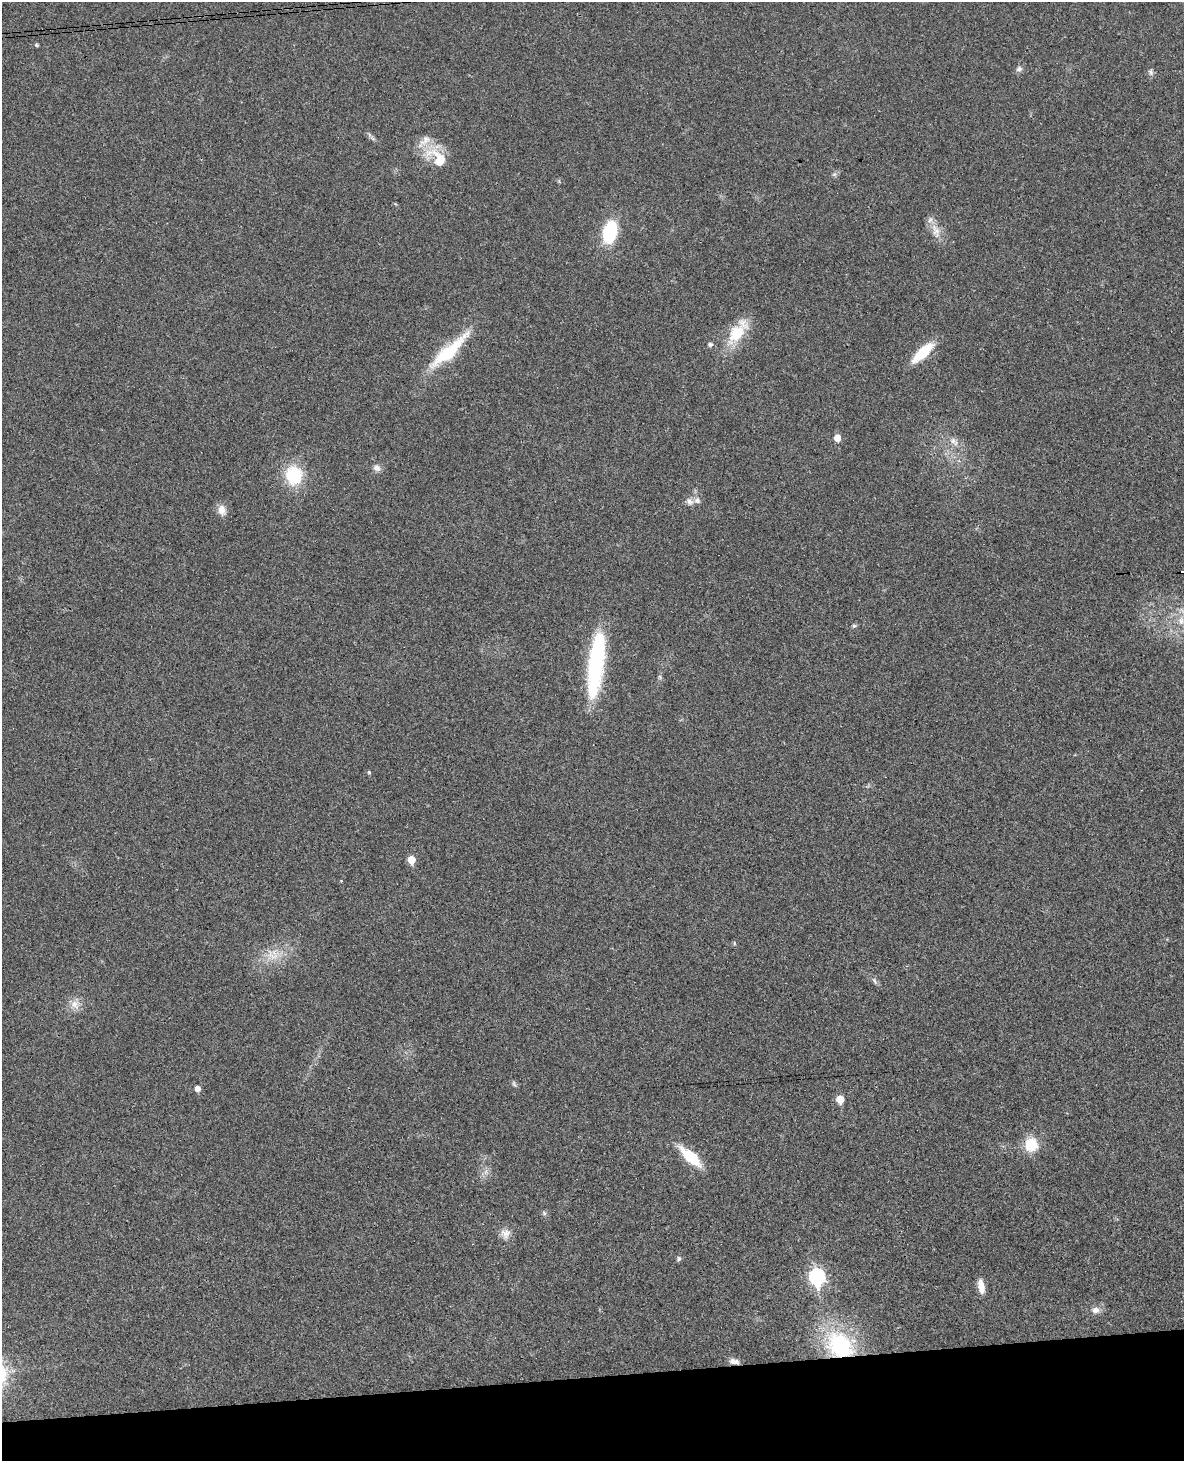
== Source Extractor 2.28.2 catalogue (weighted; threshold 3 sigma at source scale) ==
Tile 10 of 4 x 3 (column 2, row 3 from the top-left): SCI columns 1243-2424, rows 254-1712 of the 4844 x 4777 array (HDU 1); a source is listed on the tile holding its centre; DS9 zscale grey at full resolution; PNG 1186 x 1463 px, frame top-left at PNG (2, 2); no overlay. Shown black and unused: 6% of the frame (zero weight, under 3 of 4 exposures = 6% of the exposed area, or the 3 px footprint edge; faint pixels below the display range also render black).
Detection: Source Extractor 2.28.2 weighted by HDU 2 'WHT'; one run over the whole footprint, this tile lists its part. Background 0.035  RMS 0.0042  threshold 0.0187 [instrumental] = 3 sigma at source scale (4.5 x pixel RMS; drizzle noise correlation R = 1.50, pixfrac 1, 0.05/0.05 arcsec/px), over >= 5 px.
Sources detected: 42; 2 inside a brighter listed object's ellipse — not listed separately; the other 40 listed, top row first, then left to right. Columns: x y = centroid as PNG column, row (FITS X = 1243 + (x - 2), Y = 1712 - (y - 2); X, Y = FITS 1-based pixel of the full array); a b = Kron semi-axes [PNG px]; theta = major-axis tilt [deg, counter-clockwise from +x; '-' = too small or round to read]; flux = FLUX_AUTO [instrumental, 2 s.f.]
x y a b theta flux
36 45 5 4 - 0.64
1019 69 8 8 - 1.4
1150 72 10 5 -79 1.2
437 158 38 20 -37 14
834 174 7 6 - 0.98
936 231 24 10 -72 5.2
610 232 20 12 76 27
736 333 32 19 55 15
710 344 5 5 - 1.2
449 351 54 12 42 25
923 352 27 9 43 15
837 438 6 5 - 4.6
954 441 15 8 -45 3.1
377 468 10 8 -36 2
294 475 21 18 -82 20
690 502 12 9 -29 2.2
222 510 14 10 -76 3.5
1181 620 12 9 84 3.9
854 626 6 6 - 0.8
596 664 70 16 83 51
369 772 5 4 - 0.6
411 860 5 5 - 8.5
734 943 6 3 -72 0.46
273 955 21 17 -3 9
874 981 11 5 -61 1.2
75 1005 15 13 -33 4.2
514 1084 9 5 -67 0.86
197 1089 5 5 - 2.8
840 1099 6 5 - 7.5
1031 1144 15 14 - 12
690 1157 23 9 -43 18
486 1172 8 5 89 1.4
544 1213 6 6 - 0.81
505 1234 15 13 89 3.6
679 1259 7 5 47 0.91
817 1277 8 7 - 89
981 1286 16 6 -80 4.6
1095 1310 12 8 -1 2.8
840 1345 30 24 -37 48
734 1361 13 7 -11 2.4
Overlapping masked pixels (flux is a lower limit): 3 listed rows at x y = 596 664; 840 1345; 734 1361